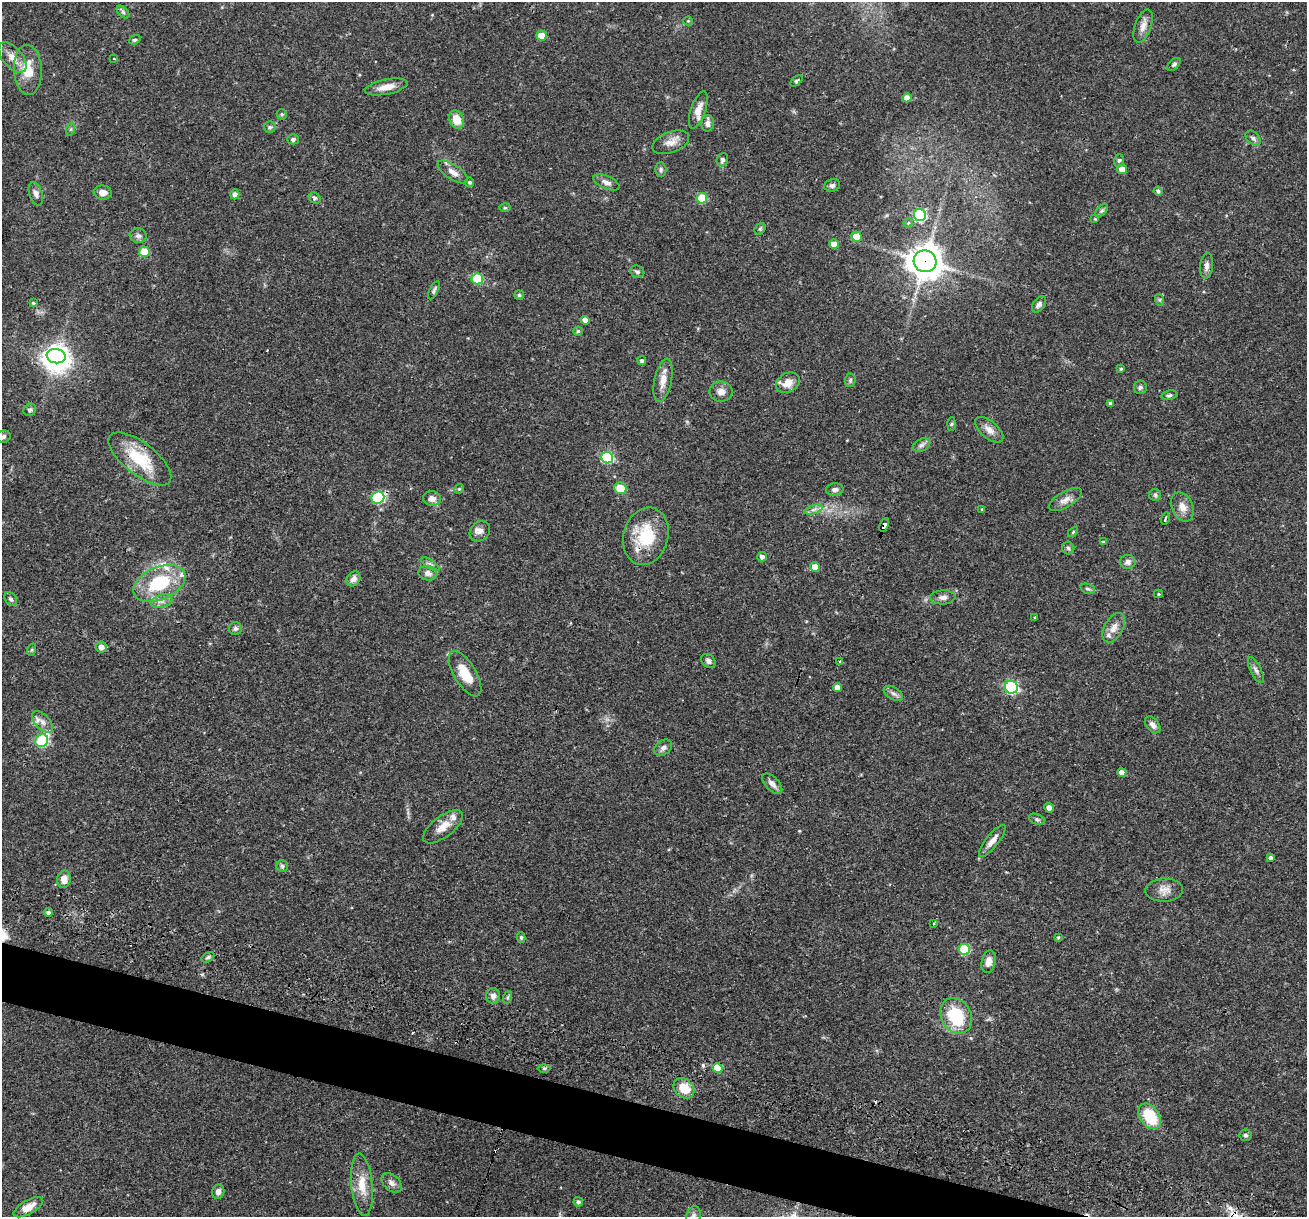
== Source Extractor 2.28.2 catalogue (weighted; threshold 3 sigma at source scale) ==
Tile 6 of 4 x 4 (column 2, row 2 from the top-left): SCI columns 1307-2611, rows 2684-3898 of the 5240 x 5301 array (HDU 1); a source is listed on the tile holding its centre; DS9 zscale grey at full resolution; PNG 1309 x 1219 px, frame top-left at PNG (2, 2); each listed source drawn as its Kron ellipse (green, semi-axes under 4 px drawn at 4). Shown black and unused: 4% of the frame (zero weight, under 3 of 4 exposures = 3% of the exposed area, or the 3 px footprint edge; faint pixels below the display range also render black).
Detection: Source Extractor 2.28.2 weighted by HDU 2 'WHT'; one run over the whole footprint, this tile lists its part. Background 0.0564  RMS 0.0032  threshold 0.0146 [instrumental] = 3 sigma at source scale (4.5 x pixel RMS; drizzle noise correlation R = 1.50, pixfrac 1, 0.05/0.05 arcsec/px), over >= 5 px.
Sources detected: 159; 1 inside a brighter object's white glare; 4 cosmic-ray / hot-pixel residue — neither listed nor drawn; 5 inside a brighter listed object's ellipse — not listed separately; the other 149 listed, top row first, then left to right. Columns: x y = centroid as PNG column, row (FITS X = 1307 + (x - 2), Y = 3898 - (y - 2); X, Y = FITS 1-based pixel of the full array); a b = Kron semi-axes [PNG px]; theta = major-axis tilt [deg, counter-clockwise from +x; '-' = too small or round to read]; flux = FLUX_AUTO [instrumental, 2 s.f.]
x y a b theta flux
123 12 7 4 -45 0.66
688 21 4 4 - 0.34
1143 26 17 8 70 2.4
541 36 5 5 - 5.5
135 40 6 4 20 0.48
12 57 18 10 -50 3.5
114 58 3 2 - 0.27
1174 64 8 4 44 0.68
28 70 25 14 -87 7.1
796 81 7 4 42 0.47
386 87 21 7 11 3.3
907 98 5 4 - 2
698 110 19 7 71 3.1
282 114 5 4 - 0.46
456 119 9 7 -66 4.9
708 123 8 6 90 1.4
270 127 6 5 - 0.59
71 129 6 4 71 0.49
1253 138 9 6 -43 1
293 139 6 5 - 0.78
671 142 19 10 20 2.8
722 160 7 5 70 0.82
1119 160 6 5 - 0.57
661 169 7 5 -90 0.71
1122 169 5 4 - 2.4
453 172 17 7 -33 2.4
470 182 4 4 - 0.61
606 182 14 6 -24 1.6
832 185 8 6 15 0.9
1158 191 4 4 - 0.8
103 193 9 7 -4 2.2
36 194 12 6 -72 1.3
235 194 5 4 - 1.2
314 198 6 5 - 0.68
702 198 5 5 - 12
505 208 5 3 - 0.35
1102 211 8 4 45 0.7
920 215 6 6 - 32
1095 219 4 4 - 0.3
908 223 5 4 - 0.41
760 229 6 5 - 0.5
138 235 8 7 - 1.1
856 236 5 5 - 5.2
834 244 5 4 - 3.2
144 252 5 5 - 7.7
925 261 11 11 - 550
1207 266 13 6 84 1.4
637 272 7 6 - 0.78
477 279 5 5 - 17
434 290 10 4 64 0.72
519 295 5 4 - 0.45
1160 300 6 4 -72 0.5
33 303 4 4 - 0.32
1039 304 9 6 56 1.1
585 320 4 4 - 1.9
578 331 4 4 - 0.48
56 356 9 7 -9 220
642 361 4 4 - 0.65
1121 369 4 3 - 0.4
663 380 22 8 78 3.6
850 380 6 5 - 0.63
788 383 12 9 29 3.2
1140 387 7 6 - 0.8
721 392 11 10 - 1.9
1169 395 8 4 10 0.67
1110 403 4 4 - 0.48
30 410 6 6 - 0.81
951 424 7 4 88 0.5
989 430 17 8 -41 2.5
3 437 7 6 - 0.85
921 445 9 6 26 1
607 458 6 5 - 29
140 459 38 16 -38 14
620 488 6 5 - 5.7
459 489 5 4 - 0.33
835 489 9 6 7 1
1155 495 6 6 - 0.56
378 497 6 6 - 27
432 498 9 7 -7 1.9
1065 500 18 8 30 2.3
1182 507 15 10 -66 2.8
982 509 3 2 - 0.25
813 510 9 4 19 1
1165 519 6 2 72 0.67
884 525 7 4 69 5.2
480 531 11 9 47 1.9
1073 532 6 3 46 0.33
646 536 29 22 74 14
1103 542 4 3 - 0.33
1068 548 6 6 - 0.67
762 557 5 4 - 1.3
1128 562 8 7 - 1.4
430 564 10 4 -32 0.91
815 567 5 5 - 3.4
428 573 9 7 -10 1.7
353 579 8 6 51 1.7
159 583 27 16 24 19
1088 589 7 5 -18 0.64
1158 594 4 4 - 0.41
943 597 12 7 3 1.6
11 599 7 5 -52 0.8
161 601 11 6 16 1.8
1035 617 3 3 - 0.53
235 628 6 6 - 0.84
1114 628 16 9 61 2.7
101 647 5 5 - 2
31 650 6 4 71 0.44
708 661 8 6 -44 1.1
839 661 3 3 - 3.1
1256 670 14 5 -64 1.2
465 674 25 11 -59 7
838 687 4 4 - 2.1
1011 687 6 6 - 46
893 693 10 6 -29 1.1
43 722 13 7 -47 2
1153 725 10 6 -50 1.5
42 741 7 6 - 23
663 748 10 7 36 1.3
1122 772 4 4 - 2.2
772 784 12 6 -45 1.7
1049 808 5 4 - 1.5
1037 819 8 5 -21 0.81
443 827 24 10 38 4.3
992 841 19 6 51 2.5
1271 858 4 4 - 0.75
282 866 6 6 - 0.66
64 879 8 6 81 2.7
1164 890 19 11 2 2.9
48 912 4 4 - 0.95
934 923 3 3 - 0.36
521 937 5 4 - 0.46
1058 937 4 3 - 0.39
964 949 6 5 - 19
208 957 7 4 30 0.62
989 962 11 7 79 2.3
493 996 8 7 - 1.4
508 997 6 4 71 0.46
956 1016 19 15 -59 16
544 1068 6 4 0 0.45
717 1068 5 5 - 5.8
684 1088 11 9 -44 6.8
1150 1116 14 9 -55 12
1245 1135 6 6 - 0.67
392 1183 12 7 -45 1.5
362 1185 31 10 -84 5.9
218 1192 7 6 - 1.5
578 1202 5 4 - 0.75
28 1207 16 7 30 3.4
693 1216 10 7 73 1.4
Overlapping masked pixels (flux is a lower limit): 4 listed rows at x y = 925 261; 140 459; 884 525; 646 536
Isophote crosses this tile's border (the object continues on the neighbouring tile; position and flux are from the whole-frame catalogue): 2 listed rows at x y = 3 437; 693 1216